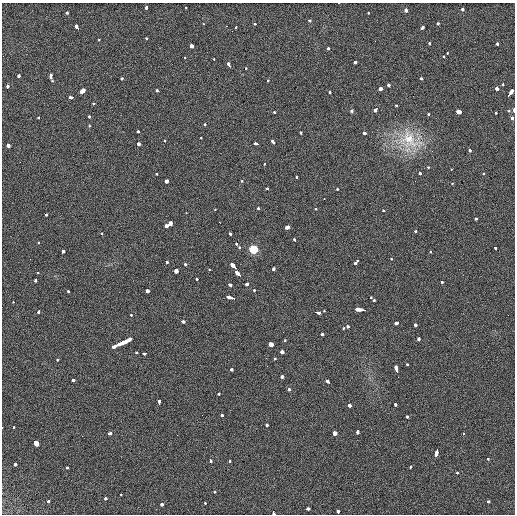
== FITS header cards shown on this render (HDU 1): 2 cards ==
NAXIS1  =                  513 / length of data axis 1
NAXIS2  =                  512 / length of data axis 2

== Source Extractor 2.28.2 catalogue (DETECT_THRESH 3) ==
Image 513 x 512 px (HDU 1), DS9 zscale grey, 1 PNG px = 1 image px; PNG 517 x 516 px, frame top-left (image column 1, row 512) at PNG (2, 3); no overlay
Background 21.2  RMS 5.8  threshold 17.4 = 3 sigma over >= 5 px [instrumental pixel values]
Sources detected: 188; all 188 listed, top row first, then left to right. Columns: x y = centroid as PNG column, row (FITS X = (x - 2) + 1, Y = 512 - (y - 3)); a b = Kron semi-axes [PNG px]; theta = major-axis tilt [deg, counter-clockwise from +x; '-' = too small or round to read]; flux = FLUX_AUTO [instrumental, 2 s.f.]
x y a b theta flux
339 3 3 2 - 420
146 7 4 3 - 2300
186 8 3 2 - 1600
462 9 3 3 - 3500
406 11 4 3 - 3200
67 13 3 3 - 1700
368 13 3 3 - 1800
309 20 3 3 - 5800
438 23 3 3 - 1900
203 24 3 2 - 1200
255 24 3 3 - 1400
226 26 3 2 - 1700
77 28 6 3 -55 8500
235 28 3 3 - 2100
422 28 4 3 - 5000
232 31 2 2 - 2200
146 38 3 3 - 1300
99 40 3 3 - 1500
429 43 3 3 - 1500
497 44 3 3 - 2100
191 46 3 3 - 14000
328 49 3 3 - 1600
447 53 3 2 - 1100
444 56 3 3 - 880
184 58 3 3 - 1300
214 60 3 2 - 1600
355 62 3 3 - 8300
229 65 5 3 - 3700
246 68 3 3 - 1500
18 76 3 3 - 4900
51 78 9 3 -70 4500
122 79 3 3 - 2500
421 79 3 3 - 1600
267 80 3 3 - 1100
503 84 3 2 - 2200
389 85 3 3 - 6900
7 87 3 3 - 3900
497 88 3 3 - 3900
380 89 4 3 - 5000
157 90 3 3 - 2200
82 91 4 3 - 21000
329 92 3 3 - 8900
511 93 7 3 54 8500
71 97 5 3 - 4500
93 104 3 3 - 2700
396 105 3 3 - 1500
376 109 4 3 - 6000
352 111 5 4 - 600
509 111 3 2 - 1600
514 111 3 2 - 8100
274 112 3 3 - 1300
459 112 4 3 - 8100
496 113 3 3 - 930
428 114 3 3 - 1500
38 117 3 2 - 5300
89 117 3 3 - 2000
512 118 3 3 - 4300
205 125 3 3 - 1500
89 126 3 3 - 980
138 131 3 3 - 2100
301 133 3 3 - 2400
365 133 3 3 - 4800
201 138 3 2 - 1500
164 140 3 3 - 2800
409 140 40 28 -29 20000
273 142 5 3 - 2600
138 144 4 3 - 3800
256 144 5 3 - 3400
8 145 4 3 - 8500
470 151 3 3 - 4100
265 164 3 3 - 850
428 167 3 3 - 1300
451 170 3 2 - 780
420 173 3 3 - 2000
483 173 3 2 - 1600
156 174 3 2 - 860
296 177 4 3 - 1600
166 181 3 3 - 4100
242 181 3 3 - 1100
452 183 3 3 - 890
266 188 3 3 - 2000
337 189 3 2 - 1600
324 199 3 2 - 910
259 208 3 3 - 1600
316 209 3 3 - 1300
215 210 3 3 - 880
384 210 3 3 - 1900
186 213 3 2 - 630
45 214 3 3 - 2600
476 218 3 3 - 1700
219 222 3 2 - 680
170 223 4 3 - 8700
167 226 3 3 - 11000
287 227 4 3 - 5600
416 232 3 3 - 2100
101 233 3 3 - 1100
230 233 3 3 - 2400
295 240 3 3 - 2700
38 243 3 3 - 1800
237 243 3 3 - 4600
239 248 3 3 - 1800
495 248 3 3 - 1600
253 249 6 5 - 11000
63 251 3 3 - 3100
430 252 3 2 - 1000
391 259 3 2 - 900
167 262 3 3 - 2700
355 262 5 3 - 4300
185 264 3 3 - 1600
233 266 6 3 -49 9700
273 269 4 3 - 4100
209 270 3 2 - 970
176 271 3 3 - 10000
38 272 3 2 - 810
238 274 5 3 - 16000
196 279 3 3 - 1500
36 280 4 3 - 2400
442 282 3 3 - 3100
247 284 4 3 - 3600
230 285 4 3 - 3300
148 290 3 3 - 5900
254 290 3 3 - 2100
68 291 3 2 - 1200
231 298 8 3 -15 7100
371 298 4 3 - 1000
374 300 3 2 - 2900
13 302 3 2 - 1000
360 310 9 3 -7 13000
39 311 4 3 - 3000
324 311 3 2 - 840
317 312 6 3 -11 5000
131 315 3 2 - 2000
182 321 5 3 - 3900
397 323 4 3 - 3200
415 325 3 3 - 4800
348 327 4 3 - 1800
343 328 3 3 - 1200
322 334 3 3 - 2300
419 338 4 3 - 2600
285 340 3 3 - 1400
121 343 20 3 24 23000
271 344 3 3 - 20000
282 351 3 3 - 10000
136 353 3 3 - 1200
145 353 4 3 - 2200
57 359 3 3 - 1200
275 359 3 3 - 1200
407 365 3 3 - 2000
232 369 3 3 - 2900
396 370 7 3 -75 8800
282 377 3 3 - 6600
398 377 2 2 - 8000
74 381 4 3 - 4900
328 382 5 3 - 3700
289 390 3 3 - 1800
219 393 3 3 - 1800
159 403 5 2 - 3300
395 404 3 3 - 2300
349 405 3 3 - 8000
222 415 3 3 - 2400
408 417 3 3 - 3500
267 425 3 3 - 1500
14 427 3 3 - 1000
2 428 3 2 - 850
357 431 4 3 - 5200
109 433 4 3 - 2500
335 433 3 3 - 7600
463 433 3 3 - 1900
82 436 2 2 - 190
35 443 4 3 - 74000
437 452 6 3 72 9100
488 458 3 3 - 2100
210 460 4 3 - 2200
230 461 3 3 - 940
15 464 4 3 - 2900
410 467 3 2 - 1700
67 468 3 3 - 1900
457 473 3 2 - 2200
214 492 3 3 - 2000
121 495 3 2 - 2100
106 499 3 3 - 2400
49 501 4 3 - 2400
488 502 3 3 - 2800
205 503 3 2 - 1800
162 504 3 3 - 6700
307 509 4 3 - 4700
273 512 5 3 - 4200
338 512 3 3 - 3600
At the frame edge (FLAGS 8, measured only in part): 7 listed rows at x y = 339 3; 511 93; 514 111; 512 118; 2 428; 273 512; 338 512